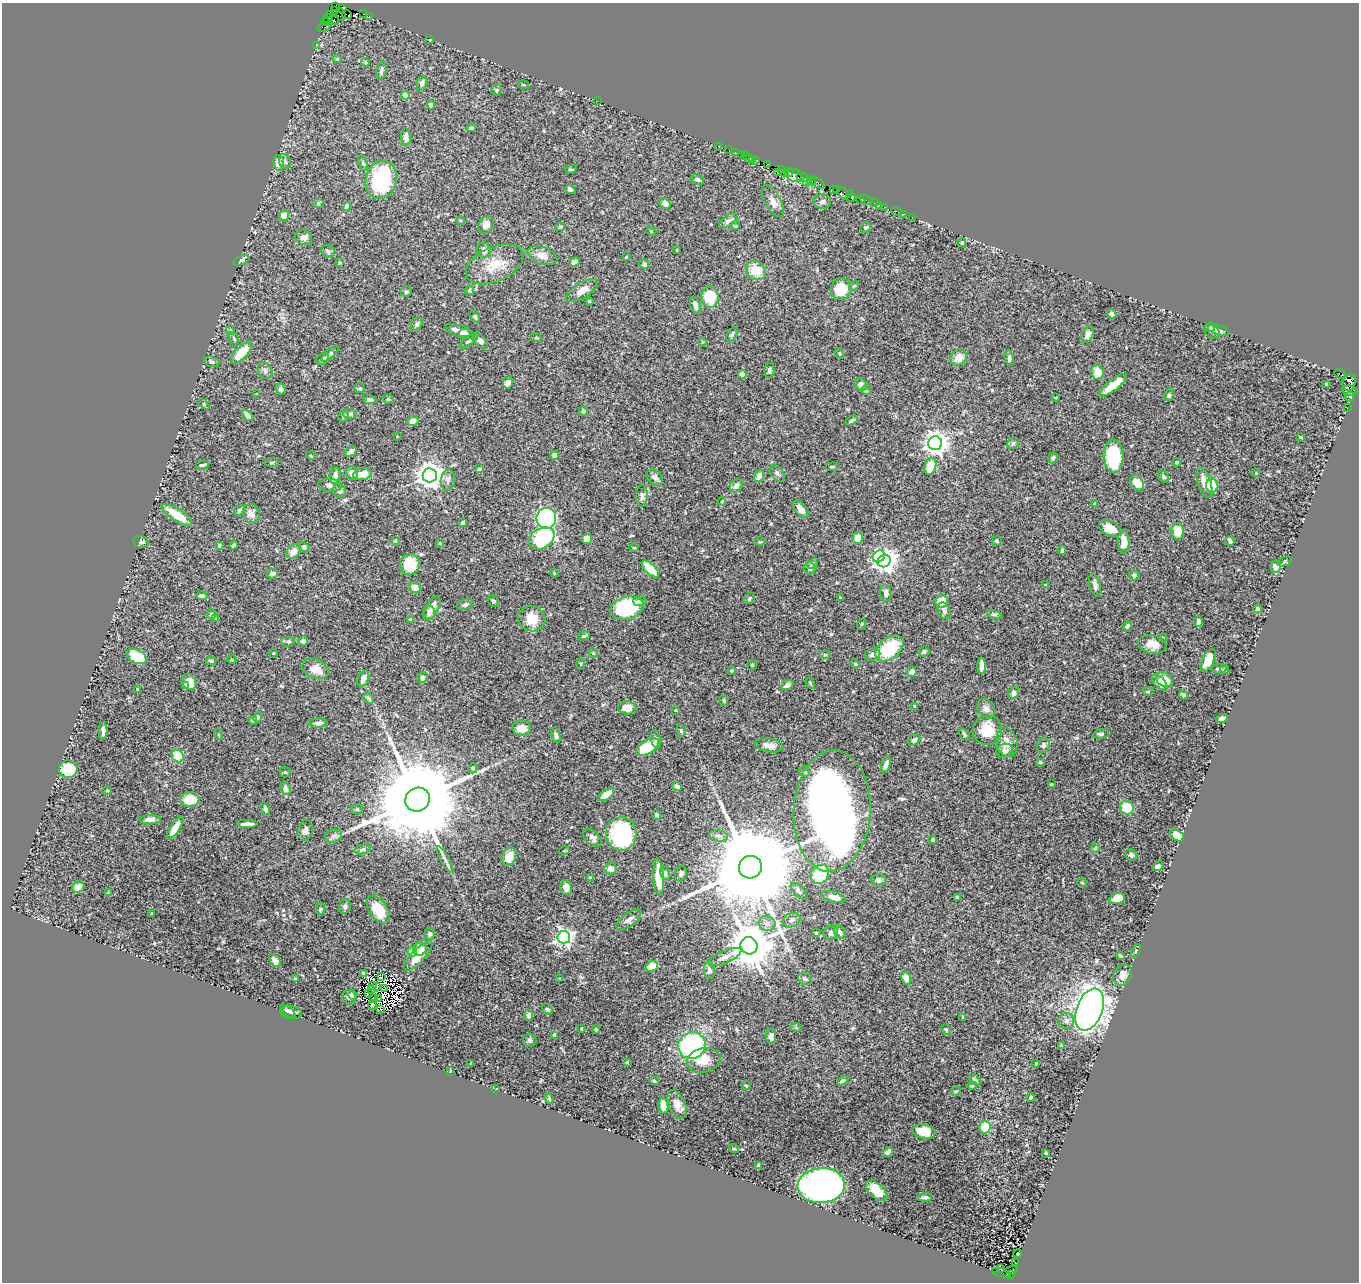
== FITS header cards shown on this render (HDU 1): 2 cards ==
NAXIS1  =                 1357
NAXIS2  =                 1280

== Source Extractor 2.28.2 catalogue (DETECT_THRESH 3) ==
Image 1357 x 1280 px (HDU 1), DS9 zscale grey, 1 PNG px = 1 image px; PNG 1361 x 1284 px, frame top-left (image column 1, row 1280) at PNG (2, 3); each listed source drawn as its Kron ellipse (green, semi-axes under 4 px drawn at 4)
Background 0.83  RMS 0.017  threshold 0.0519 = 3 sigma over >= 5 px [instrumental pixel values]
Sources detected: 449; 8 with non-positive FLUX_AUTO (blend fragments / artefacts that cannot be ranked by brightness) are neither listed nor drawn; the other 441 listed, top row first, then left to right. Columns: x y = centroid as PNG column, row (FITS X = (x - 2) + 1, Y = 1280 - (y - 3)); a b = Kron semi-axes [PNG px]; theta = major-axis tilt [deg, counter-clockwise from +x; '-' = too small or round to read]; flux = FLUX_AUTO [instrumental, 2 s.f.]
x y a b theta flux
335 7 4 2 - 83
342 9 4 3 - 100
334 11 3 2 - 160
341 14 6 4 -73 180
364 14 3 2 - 56
330 15 3 2 - 30
347 15 5 2 - 23
369 16 2 2 - 11
328 19 5 2 - 51
335 20 4 2 - 23
325 22 4 4 - 53
325 27 7 3 24 130
430 40 3 2 - 0.88
316 46 3 2 - 17
337 59 4 4 - 1.2
366 62 4 4 - 1.8
381 71 9 5 79 3.5
422 83 7 5 77 4.7
524 85 5 3 - 1
497 90 6 5 - 2.8
406 95 4 4 - 22
597 101 2 2 - 5.9
431 105 4 4 - 3.8
471 128 5 3 - 1.8
406 137 9 5 -87 7.7
718 146 2 2 - 18
729 150 2 2 - 26
735 152 2 2 - 20
741 154 2 2 - 20
745 156 2 2 - 25
750 158 3 3 - 33
752 160 4 2 - 47
756 161 4 3 - 33
285 162 7 5 -71 3.1
279 163 8 5 -83 10
363 163 8 4 -70 2.1
767 164 4 2 - 40
571 169 6 3 18 1.1
781 170 3 2 - 18
777 172 3 2 - 9.7
785 172 4 2 - 80
789 172 4 3 - 23
794 175 8 6 -22 120
803 177 6 2 -21 130
381 180 19 15 76 96
697 180 7 5 -20 3.8
811 181 4 2 - 31
806 182 3 2 - 37
818 183 8 3 -34 140
836 189 3 2 - 18
570 190 5 4 - 3.5
833 190 3 2 - 27
843 193 6 4 -60 72
849 194 2 2 - 40
851 198 4 2 - 8.5
860 199 3 2 - 30
866 200 6 2 -21 23
773 201 18 8 -61 9.1
822 202 9 7 2 3.8
318 203 6 4 17 2.2
665 203 6 5 - 8.8
874 203 2 2 - 8.4
879 205 2 2 - 17
346 206 4 4 - 5.1
885 207 3 2 - 33
896 211 5 3 - 25
904 214 2 2 - 6.5
284 216 5 5 - 15
912 217 2 2 - 11
460 220 4 3 - 1.2
729 221 10 5 32 3.9
486 225 9 7 60 7.7
735 226 4 2 - 1.4
560 227 5 4 - 1.9
866 227 6 5 - 2.2
651 231 5 3 - 0.84
304 237 8 7 - 5.3
962 243 4 4 - 1.9
484 250 7 7 - 4.6
677 250 3 2 - 0.75
328 251 7 6 - 3.2
542 256 15 8 -20 10
626 257 3 3 - 0.8
241 260 8 4 19 2.9
574 262 5 4 - 4.9
339 263 4 3 - 1.4
495 264 30 17 24 29
644 264 5 5 - 4.2
756 271 10 9 - 23
854 286 5 4 - 1.6
841 289 11 10 - 32
582 290 18 7 31 9.1
469 291 5 4 - 2
406 292 5 5 - 2.3
710 297 10 8 -87 40
589 301 3 3 - 1.4
695 305 9 5 -74 4.3
1112 314 5 4 - 5
475 317 7 3 -65 1.7
417 324 7 5 58 3.1
1210 327 5 4 - 1.9
230 330 5 4 - 1.7
1218 330 11 5 -16 5.4
460 331 16 5 -19 8.6
1212 331 8 6 -35 2.9
465 333 6 4 -3 2.5
732 334 8 4 57 2.1
1088 335 9 5 65 6
536 338 6 3 -8 1.2
234 339 6 4 -62 1.9
469 341 11 4 37 2.5
480 341 10 5 -44 6
702 342 4 3 - 1
242 353 14 6 47 29
840 353 5 4 - 1.6
330 354 10 4 42 2.2
959 357 9 7 37 12
1009 358 7 4 -79 3.3
323 359 7 5 40 3.6
212 362 8 5 -18 2.3
265 370 9 6 -54 3.5
769 371 7 5 89 2.8
1097 372 7 6 - 17
742 374 4 4 - 7.5
1340 374 6 3 -20 73
508 383 6 5 - 5.8
1349 383 8 6 69 630
1326 384 3 3 - 1.9
861 385 7 5 -27 6.3
1113 385 17 5 38 25
360 388 5 4 - 1.5
281 389 6 5 - 3.5
866 391 5 3 - 1
1350 391 8 5 -6 140
257 394 4 2 - 0.8
1169 395 6 4 76 1.9
1350 397 5 4 - 100
1056 398 3 2 - 1
388 399 6 4 -14 1.5
369 400 6 4 -2 4.2
204 404 6 4 -46 1.3
1347 408 2 2 - 6
583 411 5 4 - 3.7
350 414 6 5 - 2.2
247 415 7 4 -50 7.2
343 416 6 4 64 2.7
413 421 6 5 - 7.8
852 421 7 3 32 2.3
397 436 3 2 - 0.88
1301 437 3 2 - 1.3
935 443 7 7 - 1000
1013 443 6 5 - 2.2
351 451 6 4 37 5.2
554 455 4 4 - 6.6
311 456 5 3 - 0.88
1113 456 17 10 -88 70
1053 458 6 4 68 2.4
271 462 7 3 1 1.6
1177 462 4 4 - 1.8
202 465 6 3 10 2
832 467 6 3 7 1.2
930 467 8 5 71 32
479 469 4 3 - 2.3
352 473 7 6 - 8.2
777 473 9 6 -54 3.1
1256 473 3 2 - 0.86
363 474 9 6 9 16
430 475 7 7 - 1300
335 476 8 5 83 7.2
759 476 6 5 - 9
1164 476 6 4 -58 2.2
655 477 9 6 -46 4.7
448 480 11 7 81 5.4
1137 483 8 6 -51 13
1204 483 15 6 -70 14
330 485 12 6 -4 5.8
736 486 7 6 - 3.8
1212 486 7 6 - 21
339 491 7 6 - 3.9
642 496 11 6 90 4.1
722 501 4 3 - 0.98
1095 504 4 3 - 2.3
801 509 10 5 -52 8.8
240 510 6 4 31 4.9
251 514 9 8 - 8.2
177 515 18 6 -33 26
546 518 10 10 - 280
463 522 4 3 - 1.5
1110 528 11 7 -27 15
1178 531 8 6 -87 19
542 538 14 10 32 100
858 538 6 5 - 12
587 539 5 5 - 13
395 541 3 3 - 1
997 541 5 4 - 1.8
1230 541 5 4 - 3.5
141 542 8 5 -13 3.1
760 542 5 3 - 1.2
1124 542 11 5 -87 12
440 543 3 3 - 1
219 545 3 3 - 2.9
233 545 4 3 - 2.4
304 547 6 4 -53 2.6
634 548 5 3 - 1.1
1062 550 4 3 - 1.7
294 551 8 6 47 11
879 556 6 5 - 120
884 561 7 6 - 860
1284 562 7 4 24 1.3
813 564 6 4 41 1.7
410 565 11 10 - 40
1275 567 6 5 - 5.4
810 568 6 5 - 2.5
650 569 11 5 -44 37
554 573 4 3 - 1.1
272 574 6 4 19 3.9
1134 575 5 5 - 2.3
1046 585 4 2 - 0.92
1095 585 12 5 -77 5.1
414 587 6 5 - 12
886 593 9 5 -84 5.6
202 596 5 4 - 2.7
840 597 4 3 - 0.72
749 598 6 4 52 2
493 601 6 5 - 2.6
640 601 6 5 - 3.4
942 601 6 6 - 19
465 604 8 5 19 3.3
432 608 12 6 62 11
627 608 17 11 15 97
1257 609 4 3 - 2
944 611 9 6 -62 4.4
429 613 7 6 - 4.3
212 614 5 4 - 2.7
994 614 8 4 -12 2
216 619 4 4 - 1.8
532 619 13 12 - 25
410 620 4 4 - 1.6
1199 621 5 4 - 5.6
862 624 5 3 - 0.99
1127 626 4 3 - 3.4
584 636 6 3 24 2.6
1163 638 4 4 - 1.3
288 641 7 5 0 2.4
303 641 5 4 - 3.8
1152 644 14 9 -10 11
889 648 16 10 39 61
924 651 5 5 - 2.9
273 653 4 3 - 0.88
593 653 4 4 - 1.4
872 654 8 6 21 5.2
825 655 5 3 - 1.5
136 656 11 6 -29 47
232 660 4 3 - 0.8
1208 660 12 6 65 15
211 661 5 3 - 2.1
581 664 6 3 89 1.3
855 664 5 4 - 1.3
752 665 5 5 - 1.6
982 666 8 4 89 7
315 669 14 9 -21 14
1219 669 7 5 -1 2.3
1224 669 4 4 - 1.7
732 671 3 3 - 1.2
912 672 5 5 - 4.5
423 678 5 5 - 4.8
363 679 9 5 68 7.9
1164 680 9 6 -32 21
189 682 8 7 - 9.6
1160 682 10 5 -48 8.8
810 683 6 3 -60 1.6
787 685 6 4 31 7.5
185 686 4 4 - 3.2
138 690 3 3 - 1.8
1148 692 5 4 - 1.8
1013 693 6 5 - 5.3
1183 695 4 4 - 6
369 698 6 4 -42 2.5
724 700 6 3 -81 1.1
915 706 3 2 - 1.3
627 708 9 6 -6 15
986 709 10 8 -51 6.3
675 710 3 2 - 1
258 717 5 4 - 1.9
1222 718 6 4 15 3.6
253 720 4 4 - 2.7
318 723 9 4 3 4.1
522 728 9 7 -7 10
987 730 15 14 - 28
103 731 9 3 89 4.3
681 731 6 4 -73 2.1
964 734 7 3 -54 2.1
1101 734 8 4 6 2.3
219 735 5 3 - 1.4
556 735 8 4 -75 3.2
656 739 9 5 -77 2.9
914 740 7 5 34 2.7
1007 742 15 10 -75 10
769 745 14 7 -9 9.2
1043 745 8 6 69 3.7
647 747 13 6 31 42
1005 751 8 7 - 5.2
178 756 6 5 - 35
1040 762 4 3 - 1.7
886 765 8 4 73 6.9
473 768 5 4 - 1.9
68 769 9 9 - 38
804 771 5 5 - 2.3
285 772 5 5 - 1.6
1051 784 3 2 - 1
677 786 5 4 - 4.2
285 789 6 5 - 6.2
107 791 5 3 - 1.1
606 795 9 5 33 11
190 800 9 7 -1 23
418 800 12 11 - 29000
1127 808 7 6 - 34
265 809 6 4 -69 4
357 809 5 5 - 1.5
832 811 60 38 87 1600
657 815 5 4 - 2.7
150 820 10 5 1 5.7
247 824 11 4 0 5.2
175 828 13 4 56 13
305 830 10 7 79 5.3
621 834 16 15 - 180
1177 835 8 5 -34 17
333 836 8 6 17 3.6
719 836 9 5 -10 4.4
592 837 11 6 -42 5.8
932 839 3 3 - 1.7
1095 848 5 4 - 1.7
363 849 8 4 13 2.5
564 851 5 3 - 1.1
1131 855 6 5 - 2.8
509 857 9 7 70 16
445 859 15 4 -60 4.2
1158 866 6 4 38 4.3
750 867 11 11 - 36000
610 869 6 5 - 8.7
665 873 7 4 -77 2.5
681 873 8 5 72 3.1
820 874 10 8 50 46
659 877 18 5 -87 26
590 878 4 3 - 2.1
879 880 7 6 - 3.7
1082 883 5 3 - 0.93
78 887 6 5 - 9.9
566 887 7 6 - 7.3
799 891 10 5 -46 2.9
108 893 4 3 - 1.7
833 897 12 5 -15 9.8
957 897 3 3 - 1.5
1117 898 8 5 14 13
345 906 7 6 - 3.2
320 909 6 4 79 2.1
378 910 15 9 -57 24
152 913 3 3 - 1.6
629 920 14 6 36 5.9
792 920 9 6 23 4.4
767 924 8 7 - 5.6
840 932 7 5 -51 3.9
816 933 4 3 - 1.1
831 933 7 7 - 5.4
430 934 6 5 - 2.6
564 937 6 6 - 410
749 946 9 8 - 4800
420 949 7 6 - 13
1136 951 7 3 66 1.4
412 952 5 4 - 28
418 956 19 6 46 15
1120 956 4 3 - 2.2
725 957 18 6 23 7.5
275 961 7 4 -53 8.6
652 966 6 5 - 16
709 970 8 5 -86 4.5
363 973 4 3 - 1
1123 975 11 8 59 10
382 977 2 2 - 1.1
295 978 3 3 - 1
560 978 3 2 - 0.79
906 978 7 4 -68 11
805 979 7 5 -33 2.9
372 986 4 2 - 0.19
377 986 4 2 - 0.38
385 989 4 2 - 1.1
372 990 3 2 - 0.6
368 993 3 2 - 0.42
353 995 5 4 - 3.1
349 997 7 6 - 4.9
374 998 3 2 - 2.2
378 998 2 2 - 1.1
372 1005 5 3 - 0.037
381 1009 2 2 - 0.58
547 1009 6 4 -38 2.6
1090 1009 22 12 69 960
288 1011 9 4 -39 2.9
291 1012 11 6 -11 4.2
528 1015 5 4 - 4
963 1017 3 2 - 1.1
1066 1021 8 7 - 5.6
796 1027 6 3 -21 1.4
582 1029 4 2 - 0.93
596 1029 4 3 - 1.3
946 1030 6 4 -66 1.7
555 1035 4 4 - 4.6
771 1036 8 5 -83 7.1
530 1040 7 6 - 2.6
692 1045 14 13 - 150
1062 1046 4 3 - 1.5
704 1060 17 12 12 16
627 1062 3 3 - 1.3
471 1063 3 3 - 1.2
1036 1063 3 2 - 1.1
450 1071 3 2 - 0.86
843 1080 6 4 30 2.3
975 1080 7 4 -41 2.6
654 1081 5 4 - 1.7
746 1085 5 3 - 1.6
972 1086 5 3 - 1.3
496 1089 3 2 - 0.86
956 1091 5 4 - 1.6
1030 1097 4 4 - 2.4
549 1099 5 3 - 1.6
677 1104 15 8 -67 9.3
663 1106 7 5 -81 15
985 1127 6 5 - 31
924 1132 12 7 -12 17
734 1149 5 3 - 1.1
888 1152 6 4 41 4.4
1046 1153 3 3 - 1.1
759 1165 3 3 - 2.7
821 1186 24 17 4 570
876 1190 12 7 -44 23
925 1197 7 3 4 2.7
1017 1254 4 2 - 1.6
1016 1263 2 2 - 0.65
1000 1268 3 2 - 68
1012 1270 6 3 10 1300
1002 1273 10 3 -15 490
1010 1275 3 3 - 100
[8 non-positive-flux detections neither listed nor drawn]